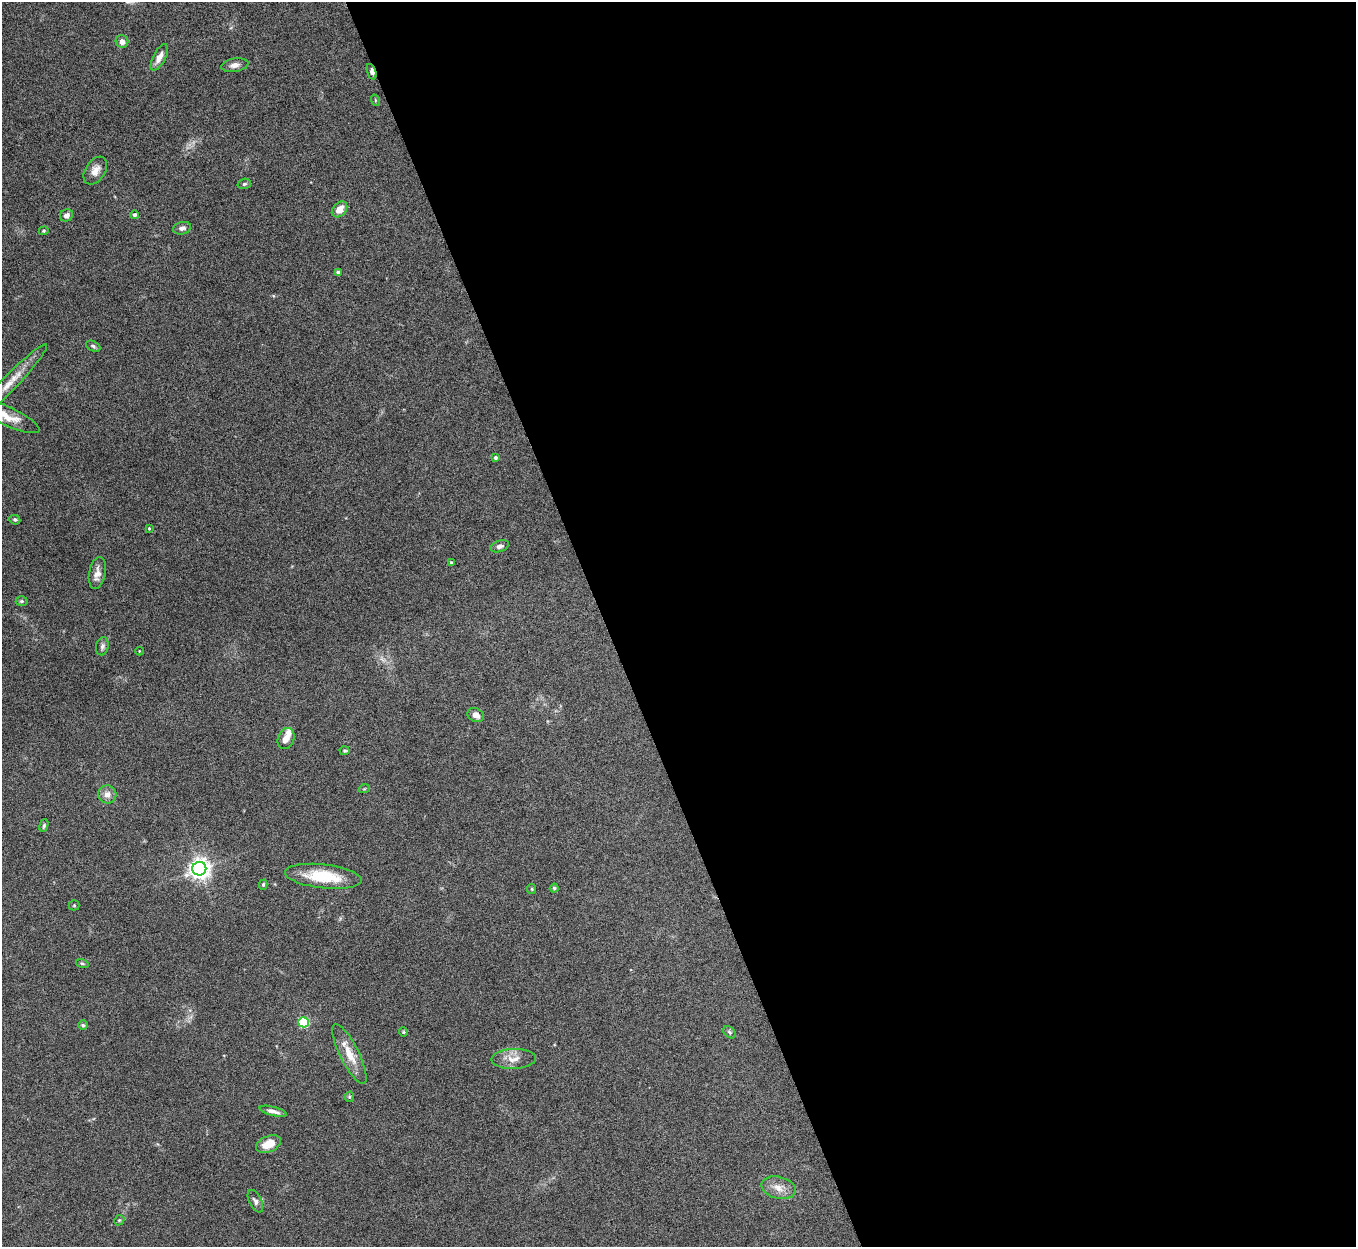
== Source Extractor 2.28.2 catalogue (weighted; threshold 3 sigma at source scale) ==
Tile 8 of 4 x 4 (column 4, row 2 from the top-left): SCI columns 4064-5417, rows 2641-3885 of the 5422 x 5406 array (HDU 1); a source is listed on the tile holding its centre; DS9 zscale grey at full resolution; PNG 1358 x 1249 px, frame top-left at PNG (2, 2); each listed source drawn as its Kron ellipse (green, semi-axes under 4 px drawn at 4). Shown black and unused: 55% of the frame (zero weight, under 5 of 10 exposures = <1% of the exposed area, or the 3 px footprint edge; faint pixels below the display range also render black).
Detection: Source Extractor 2.28.2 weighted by HDU 2 'WHT'; one run over the whole footprint, this tile lists its part. Background 0.145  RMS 0.0057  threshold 0.0234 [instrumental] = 3 sigma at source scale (4.09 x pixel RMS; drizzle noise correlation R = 1.36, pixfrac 0.8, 0.05/0.05 arcsec/px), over >= 5 px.
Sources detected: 52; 1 too faint to see at this stretch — neither listed nor drawn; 1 inside a brighter listed object's ellipse — not listed separately; the other 50 listed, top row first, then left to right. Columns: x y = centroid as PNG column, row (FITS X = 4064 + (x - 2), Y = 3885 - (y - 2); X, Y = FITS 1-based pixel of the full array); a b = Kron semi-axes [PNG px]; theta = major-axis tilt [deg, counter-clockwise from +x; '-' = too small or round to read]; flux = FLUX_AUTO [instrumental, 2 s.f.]
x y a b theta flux
122 41 6 6 - 3.1
159 57 14 6 62 3.9
235 65 14 6 9 2.5
372 72 8 4 -72 1.5
375 100 6 3 -72 0.46
95 171 15 10 56 4.3
244 184 7 5 18 0.92
340 209 9 6 48 5.4
66 215 7 6 - 2
134 215 4 4 - 1.3
182 228 9 6 15 1.9
44 231 5 4 - 0.6
339 272 4 4 - 1.9
93 346 7 5 -24 1
8 385 56 7 46 9.9
7 416 35 9 -25 8.9
495 458 4 3 - 1
15 520 6 4 -24 0.94
149 528 3 3 - 0.56
500 546 9 5 19 1.8
451 563 3 3 - 0.81
97 573 16 8 79 3.9
22 601 6 4 1 0.84
102 646 9 6 77 1.6
139 651 4 3 - 0.37
476 715 8 6 -28 3.5
286 739 11 8 71 4
345 751 5 4 - 0.65
364 789 6 3 18 0.52
107 794 9 9 - 3.3
44 826 7 4 73 0.94
199 869 7 7 - 350
323 876 38 12 -6 20
263 885 5 4 - 0.77
554 888 4 4 - 0.88
532 889 5 4 - 0.59
74 905 5 5 - 0.61
82 963 6 4 -16 0.74
304 1022 5 5 - 36
83 1025 5 4 - 0.91
403 1032 4 4 - 0.59
730 1032 7 5 -42 0.98
349 1054 33 9 -63 9.5
514 1059 22 10 2 5.8
349 1097 5 5 - 0.61
273 1111 14 4 -15 2.5
268 1144 13 8 23 6.8
778 1188 17 11 -14 5.6
255 1201 12 6 -63 1.8
119 1220 5 4 - 0.66
Overlapping masked pixels (flux is a lower limit): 1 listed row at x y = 372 72
Isophote crosses this tile's border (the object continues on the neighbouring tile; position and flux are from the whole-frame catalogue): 1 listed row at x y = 7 416